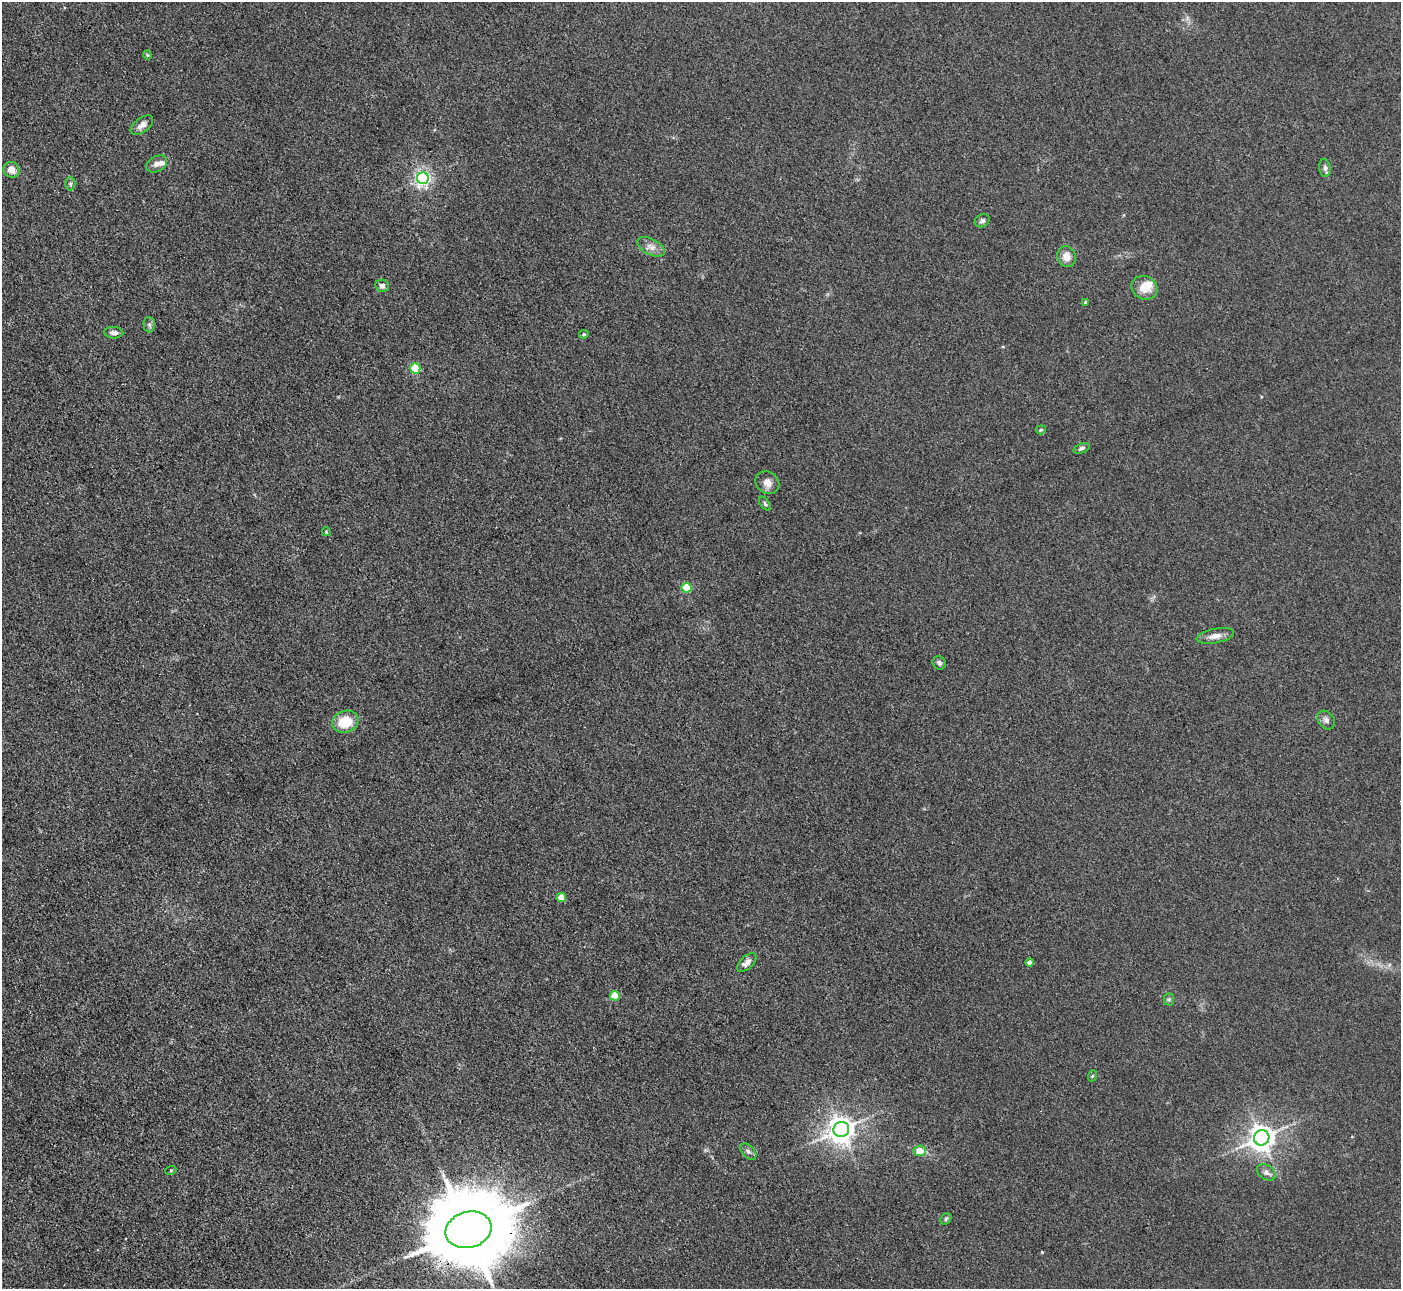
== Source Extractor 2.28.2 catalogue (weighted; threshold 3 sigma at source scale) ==
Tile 7 of 4 x 4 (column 3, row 2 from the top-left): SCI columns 2799-4197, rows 2860-4146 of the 5599 x 5585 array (HDU 1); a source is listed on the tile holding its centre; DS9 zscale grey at full resolution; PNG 1403 x 1291 px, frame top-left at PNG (2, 2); each listed source drawn as its Kron ellipse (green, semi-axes under 4 px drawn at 4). Shown black and unused: <1% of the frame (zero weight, under 3 of 4 exposures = <1% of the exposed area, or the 3 px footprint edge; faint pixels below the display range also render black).
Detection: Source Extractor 2.28.2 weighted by HDU 2 'WHT'; one run over the whole footprint, this tile lists its part. Background 0.0557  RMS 0.0059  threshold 0.0266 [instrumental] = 3 sigma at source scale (4.5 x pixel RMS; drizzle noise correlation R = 1.50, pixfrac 1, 0.05/0.05 arcsec/px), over >= 5 px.
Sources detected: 43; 2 inside a brighter listed object's ellipse — not listed separately; the other 41 listed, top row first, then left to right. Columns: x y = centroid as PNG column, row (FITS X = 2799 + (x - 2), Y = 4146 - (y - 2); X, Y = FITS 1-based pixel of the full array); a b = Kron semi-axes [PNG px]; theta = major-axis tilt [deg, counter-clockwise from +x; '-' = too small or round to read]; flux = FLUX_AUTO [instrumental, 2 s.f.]
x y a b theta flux
147 55 4 4 - 0.62
142 125 13 7 38 3.6
157 164 11 7 28 3.8
1325 168 9 6 -81 1.8
11 170 8 7 - 5
423 178 6 6 - 160
70 184 7 5 -89 1.1
982 221 8 6 30 1.8
651 247 15 7 -27 4.1
1067 257 10 9 - 5.8
382 286 7 6 - 2.2
1144 288 13 11 -26 8.9
1086 302 4 3 - 0.82
149 325 8 6 -88 1.5
114 333 9 5 -4 2.3
584 334 5 4 - 0.95
415 368 5 5 - 39
1041 430 5 4 - 0.74
1081 448 8 4 21 1.5
767 483 13 10 -41 4.5
765 504 8 4 -53 1.2
326 532 4 3 - 0.64
687 588 5 5 - 28
1215 636 19 7 11 4.8
939 663 7 6 - 1.5
1326 720 10 8 -51 2.4
345 722 13 11 17 16
561 897 5 4 - 7.7
1030 962 4 4 - 3.9
747 963 12 6 43 3.8
615 996 5 5 - 19
1169 999 6 5 - 1
1092 1076 6 3 70 0.67
841 1130 8 7 - 680
1262 1138 8 7 - 640
920 1151 6 5 - 8.3
748 1152 10 6 -46 1.9
171 1170 5 3 - 0.53
1266 1172 10 7 -34 2.6
946 1219 6 5 - 0.87
468 1230 23 18 16 10000
Overlapping masked pixels (flux is a lower limit): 1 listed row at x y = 468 1230